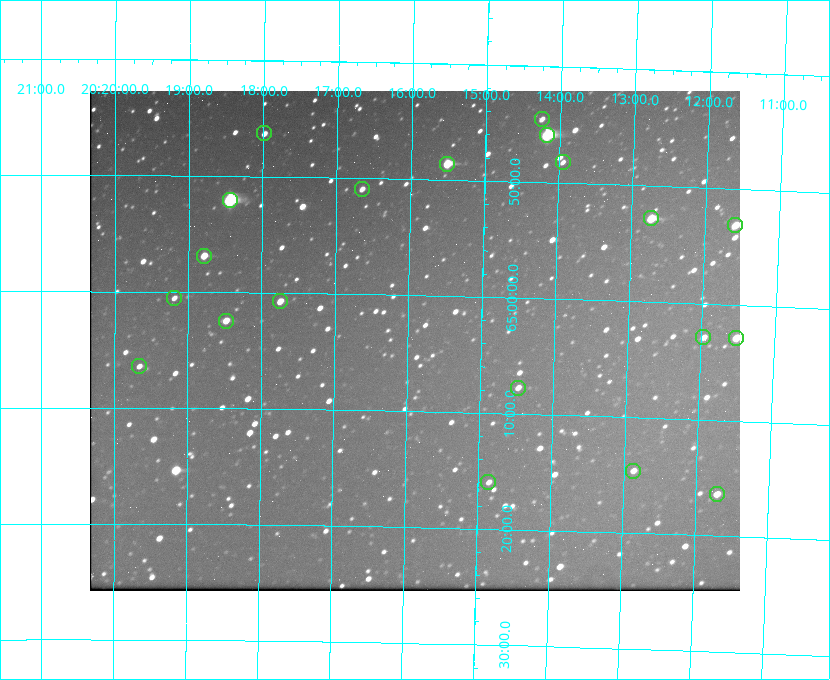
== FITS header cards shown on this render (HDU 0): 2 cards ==
NAXIS1  =                  650 / Width of table row in bytes
NAXIS2  =                  500 / Number of rows in table

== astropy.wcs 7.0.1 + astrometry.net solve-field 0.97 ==
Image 650 x 500 px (HDU 0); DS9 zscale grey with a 90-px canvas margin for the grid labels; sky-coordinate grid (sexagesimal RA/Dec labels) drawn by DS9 from the SOLVED WCS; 20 Tycho-2 reference stars matched to detected sources circled (green)
Header WCS: none
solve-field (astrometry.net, Tycho-2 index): SOLVED blind (the file carries no WCS)
Solved WCS: RA---TAN-SIP/DEC--TAN-SIP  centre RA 20:15:54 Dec +65:04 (303.98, +65.06 deg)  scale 5.18 arcsec/px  FOV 56.1' x 43.1'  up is +179 deg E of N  parity flipped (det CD > 0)
(file carries no celestial WCS; the grid is the blind solution)
Tycho-2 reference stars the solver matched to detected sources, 20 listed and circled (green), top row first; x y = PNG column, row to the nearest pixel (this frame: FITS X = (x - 90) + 1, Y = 500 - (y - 91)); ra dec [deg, ICRS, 3 dp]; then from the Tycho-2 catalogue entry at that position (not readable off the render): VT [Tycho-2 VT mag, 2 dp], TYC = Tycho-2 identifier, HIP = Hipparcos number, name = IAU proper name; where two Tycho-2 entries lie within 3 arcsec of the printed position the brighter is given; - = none
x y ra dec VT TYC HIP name
542 119 303.562 +64.742 10.88 4240-278-1 - -
264 133 304.497 +64.771 11.19 4241-1649-1 - -
547 135 303.544 +64.765 7.36 4240-620-1 99731 -
563 162 303.488 +64.804 11.29 4240-68-1 - -
447 164 303.878 +64.810 8.93 4240-794-1 - -
362 189 304.164 +64.849 10.65 4240-315-1 - -
230 200 304.612 +64.868 7.89 4241-1703-1 100101 -
651 218 303.184 +64.880 9.02 4240-488-1 - -
735 225 302.897 +64.886 9.40 4240-717-1 - -
204 256 304.698 +64.948 10.27 4241-1684-1 - -
174 298 304.798 +65.009 11.15 4241-1628-1 - -
280 301 304.437 +65.012 10.41 4241-1775-1 - -
226 321 304.620 +65.041 10.25 4241-1573-1 - -
703 337 302.992 +65.048 11.44 4240-88-1 - -
736 338 302.882 +65.048 10.25 4240-98-1 - -
139 366 304.916 +65.107 11.17 4241-1518-1 - -
518 388 303.620 +65.129 11.18 4240-34-1 - -
633 471 303.217 +65.244 11.17 4240-236-1 - -
488 482 303.713 +65.266 11.45 4240-564-1 - -
717 494 302.928 +65.273 10.74 4240-760-1 - -